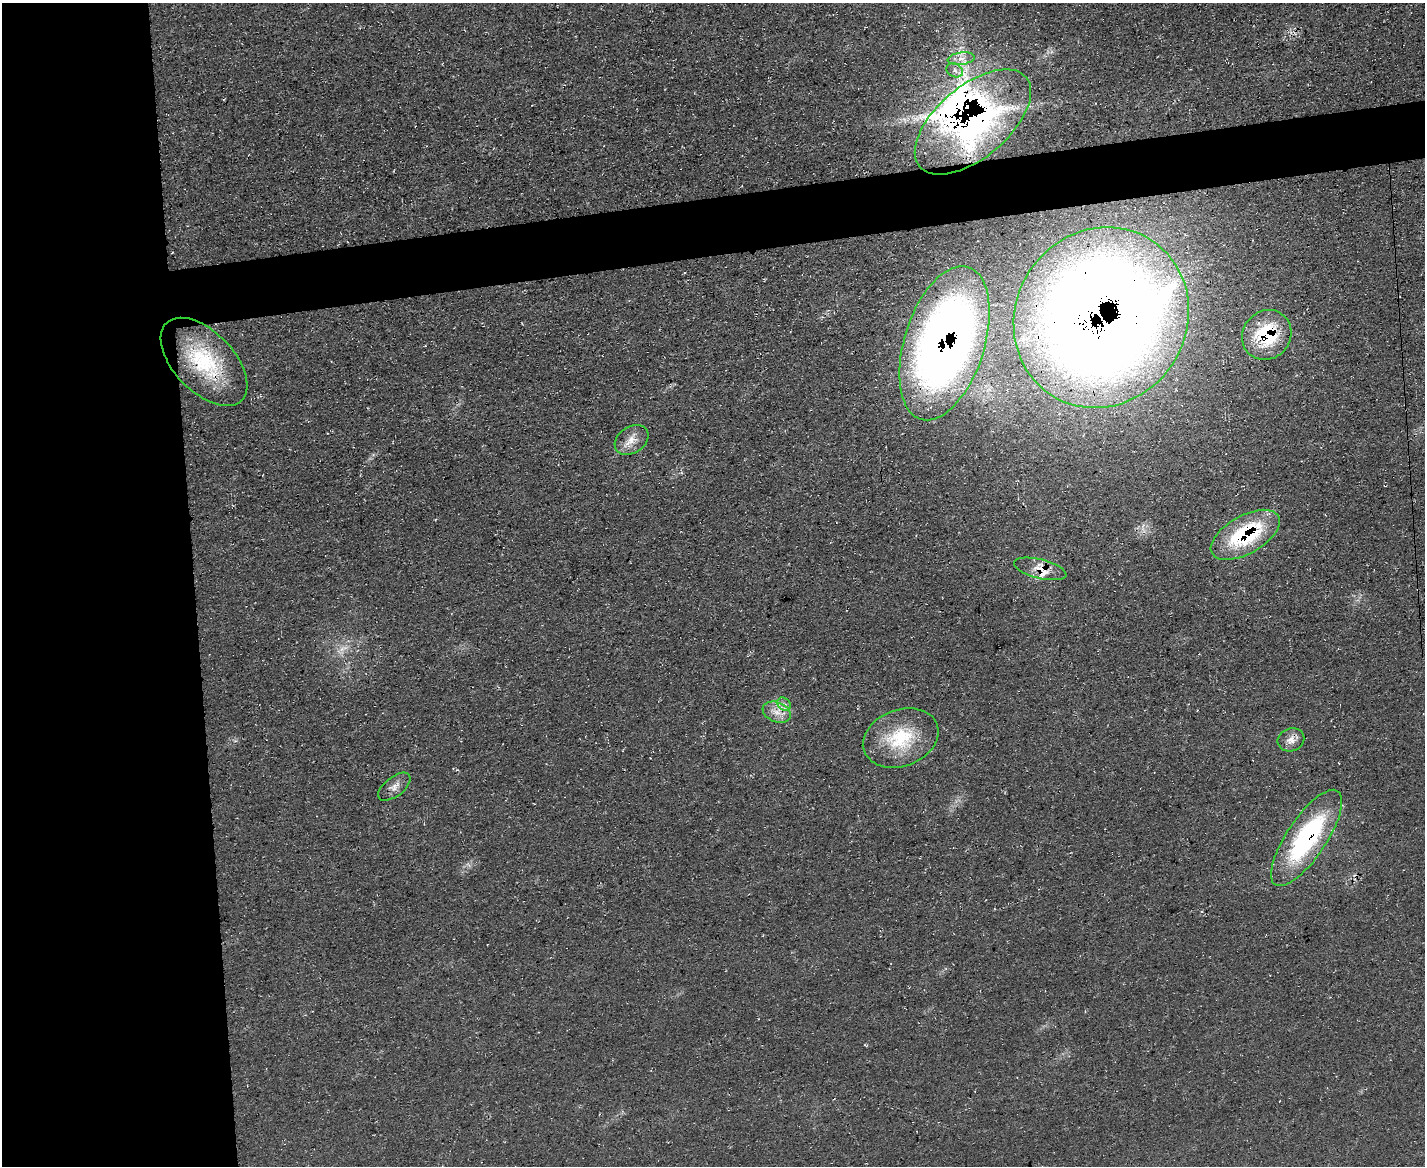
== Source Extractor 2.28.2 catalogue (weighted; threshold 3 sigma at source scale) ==
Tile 7 of 3 x 4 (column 1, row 3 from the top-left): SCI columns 129-1551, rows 1165-2328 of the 4639 x 4657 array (HDU 1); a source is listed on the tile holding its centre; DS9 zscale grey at full resolution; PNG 1427 x 1168 px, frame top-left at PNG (2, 3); each listed source drawn as its Kron ellipse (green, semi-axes under 4 px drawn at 4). Shown black and unused: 18% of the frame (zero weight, under 3 of 4 exposures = <1% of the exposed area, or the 3 px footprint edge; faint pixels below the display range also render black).
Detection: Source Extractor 2.28.2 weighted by HDU 2 'WHT'; one run over the whole footprint, this tile lists its part. Background 0.0628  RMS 0.0072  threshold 0.0322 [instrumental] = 3 sigma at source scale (4.5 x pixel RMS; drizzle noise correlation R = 1.50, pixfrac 1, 0.05/0.05 arcsec/px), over >= 5 px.
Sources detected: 20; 1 too faint to see at this stretch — neither listed nor drawn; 3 inside a brighter listed object's ellipse — not listed separately; the other 16 listed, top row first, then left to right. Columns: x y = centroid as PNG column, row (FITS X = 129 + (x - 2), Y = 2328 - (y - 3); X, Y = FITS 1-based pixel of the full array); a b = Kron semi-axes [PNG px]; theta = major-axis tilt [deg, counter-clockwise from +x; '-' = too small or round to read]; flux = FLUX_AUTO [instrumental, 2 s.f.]
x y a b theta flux
961 59 13 6 7 5
955 70 8 6 -29 3.1
973 122 69 36 40 320
1101 317 92 85 57 1900
1267 335 26 23 48 49
944 343 80 40 73 580
204 362 54 30 -46 65
632 440 18 13 34 9.2
1245 535 38 19 29 72
1040 569 27 9 -14 11
784 704 7 6 - 2.7
777 712 14 10 -21 7.8
901 738 39 28 20 44
1291 740 13 11 20 6
394 787 19 9 38 5.6
1307 838 56 20 56 100
Overlapping masked pixels (flux is a lower limit): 8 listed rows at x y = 973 122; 1101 317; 1267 335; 944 343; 204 362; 1245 535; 1040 569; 1307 838